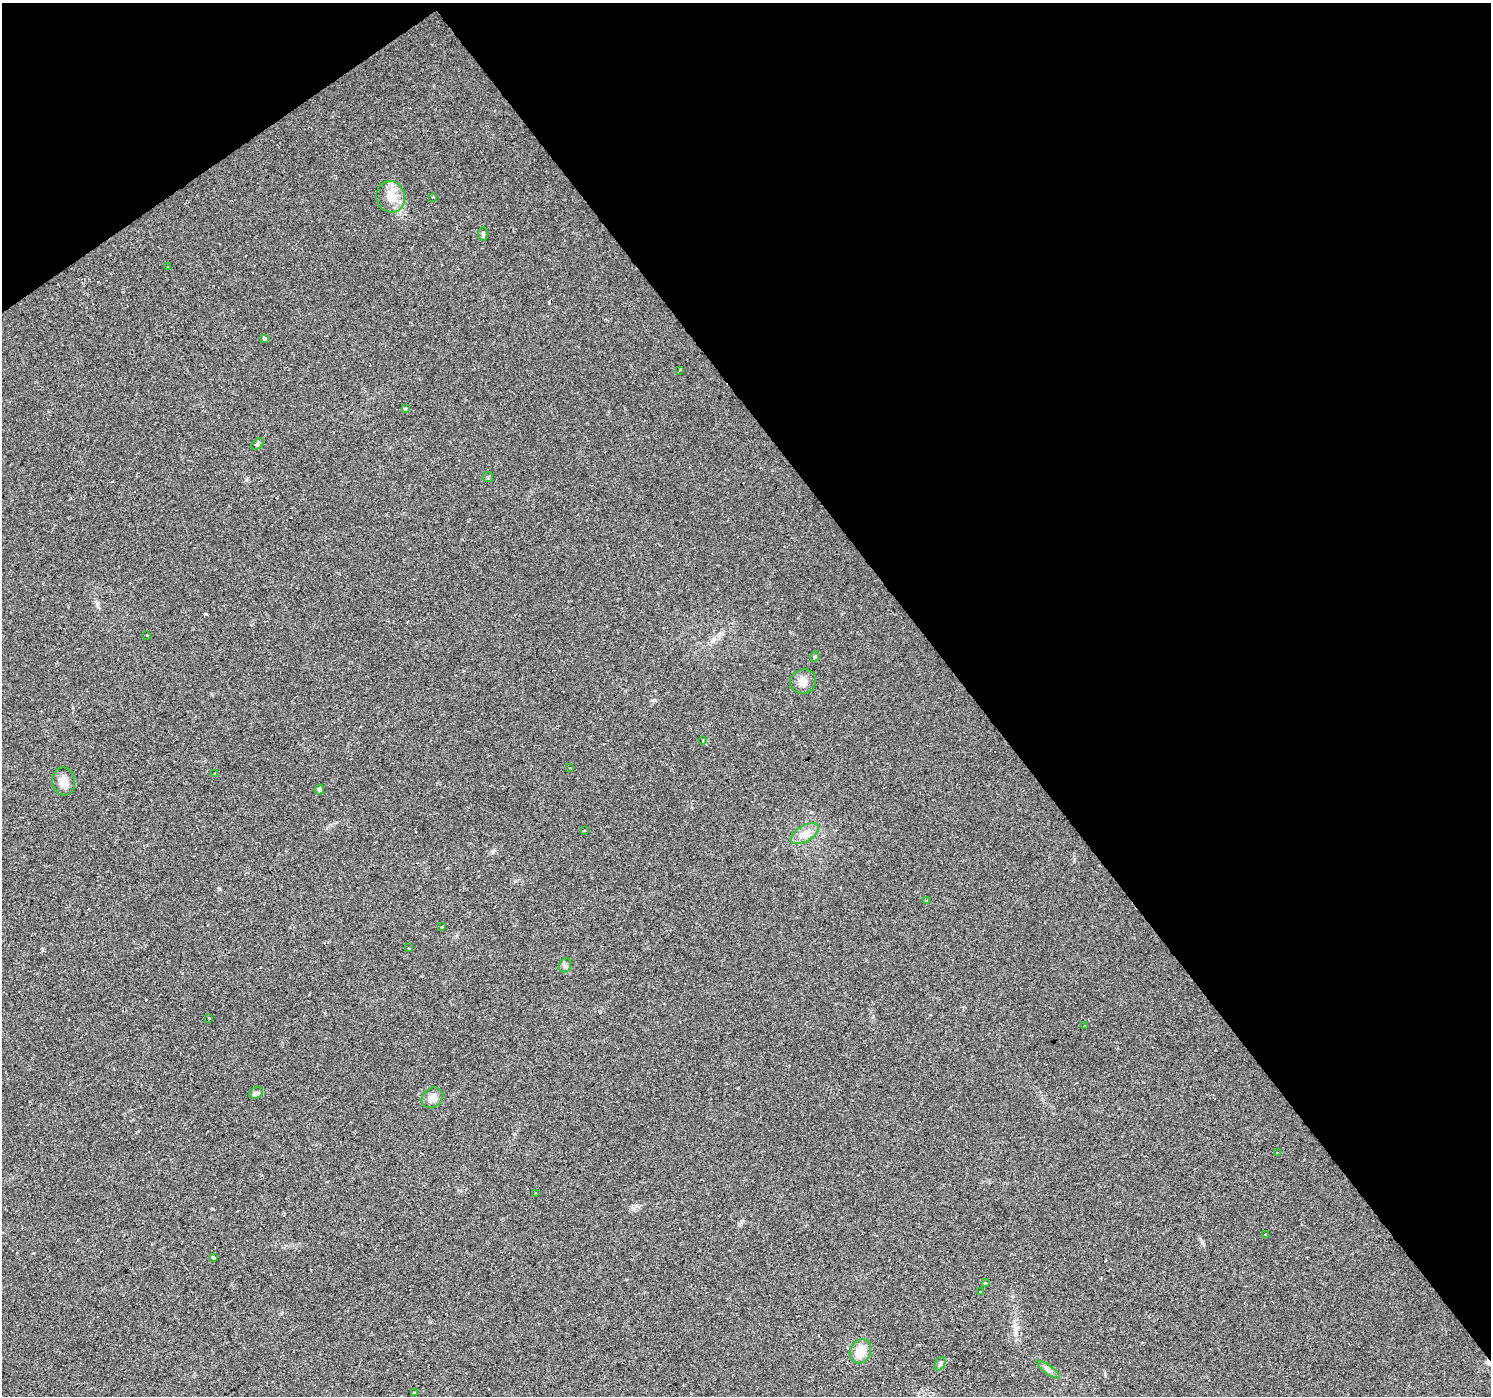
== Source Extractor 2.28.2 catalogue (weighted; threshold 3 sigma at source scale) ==
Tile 3 of 4 x 4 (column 3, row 1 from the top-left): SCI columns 2981-4469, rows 4372-5765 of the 5959 x 5893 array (HDU 1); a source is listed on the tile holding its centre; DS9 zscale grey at full resolution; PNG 1493 x 1398 px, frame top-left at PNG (2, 3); each listed source drawn as its Kron ellipse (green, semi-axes under 4 px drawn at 4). Shown black and unused: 38% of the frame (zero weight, under 2 of 3 exposures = <1% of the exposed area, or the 3 px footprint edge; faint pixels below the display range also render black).
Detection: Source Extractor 2.28.2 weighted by HDU 2 'WHT'; one run over the whole footprint, this tile lists its part. Background 0.0205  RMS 0.0033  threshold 0.0149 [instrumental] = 3 sigma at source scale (4.5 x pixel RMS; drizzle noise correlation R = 1.50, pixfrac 1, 0.0396/0.0396 arcsec/px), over >= 5 px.
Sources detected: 52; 15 cosmic-ray / hot-pixel residue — neither listed nor drawn; the other 37 listed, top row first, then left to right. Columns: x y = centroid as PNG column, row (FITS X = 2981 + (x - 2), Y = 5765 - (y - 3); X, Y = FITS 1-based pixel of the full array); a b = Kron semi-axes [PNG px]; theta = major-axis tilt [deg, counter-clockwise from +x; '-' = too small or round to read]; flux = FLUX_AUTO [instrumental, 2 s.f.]
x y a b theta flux
390 197 16 14 -68 4.7
433 197 3 3 - 1.3
483 234 7 4 -90 0.67
168 267 3 3 - 1
264 338 3 3 - 12
679 370 3 2 - 0.57
405 408 3 3 - 1.4
258 444 7 4 37 0.61
488 477 5 5 - 0.42
147 635 4 2 - 0.32
815 657 5 4 - 0.42
803 681 13 12 - 2.5
703 740 4 2 - 0.24
570 767 3 2 - 0.28
215 774 4 2 - 0.57
64 781 14 11 -81 2.9
319 789 5 4 - 0.87
584 830 4 3 - 1.7
805 834 15 8 31 2.8
927 900 3 3 - 0.87
442 926 3 3 - 2.5
409 948 3 3 - 1
565 965 7 6 - 0.8
209 1019 3 3 - 0.62
1084 1025 3 2 - 0.3
256 1093 7 5 29 0.74
432 1098 11 9 43 2.4
1278 1153 3 2 - 0.41
535 1193 3 3 - 0.4
1265 1234 3 2 - 0.24
214 1258 3 3 - 14
985 1283 4 3 - 5.9
981 1292 3 2 - 0.46
860 1351 12 10 64 5.5
940 1364 7 5 61 0.66
1048 1369 14 4 -35 1.1
414 1393 3 3 - 0.53
Unlisted compact peaks at least as high as the median listed source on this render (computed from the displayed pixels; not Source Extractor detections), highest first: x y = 654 700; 493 851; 97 603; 634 1208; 213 1209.